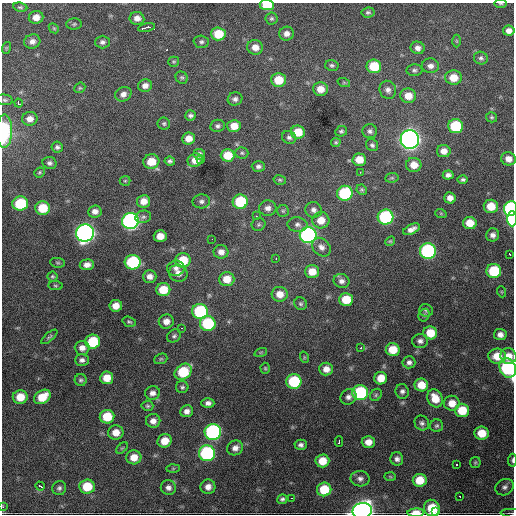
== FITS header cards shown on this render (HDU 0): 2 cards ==
NAXIS1  =                  512 / Axis length
NAXIS2  =                  512 / Axis length

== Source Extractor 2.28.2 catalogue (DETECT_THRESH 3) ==
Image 512 x 512 px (HDU 0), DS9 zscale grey, 1 PNG px = 1 image px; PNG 516 x 516 px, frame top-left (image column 1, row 512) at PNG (2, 3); each listed source drawn as its Kron ellipse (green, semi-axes under 4 px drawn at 4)
Background 2680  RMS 51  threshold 152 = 3 sigma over >= 5 px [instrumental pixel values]
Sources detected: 217; all 217 listed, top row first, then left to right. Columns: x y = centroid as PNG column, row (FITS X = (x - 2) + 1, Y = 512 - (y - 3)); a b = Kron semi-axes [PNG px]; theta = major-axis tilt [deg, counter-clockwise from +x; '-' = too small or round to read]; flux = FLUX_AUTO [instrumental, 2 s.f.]
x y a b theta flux
501 4 6 3 0 3.7e+03
267 5 7 5 -4 1.1e+05
20 7 7 4 -8 5.8e+03
368 12 6 5 - 7.0e+03
36 17 7 6 - 2.9e+04
137 18 7 6 - 2.2e+04
271 18 6 6 - 6.9e+03
74 24 8 5 2 6.3e+03
146 27 8 3 12 2.2e+04
54 28 5 4 - 4.0e+03
509 31 6 5 - 1.9e+04
218 34 7 6 - 9.3e+04
286 34 7 7 - 1.8e+04
457 41 6 4 -89 4.6e+03
32 42 8 7 - 1.7e+04
102 42 7 6 - 1.0e+04
201 42 7 6 - 8.6e+03
255 47 8 7 - 2.9e+04
6 48 6 4 72 3.7e+03
418 48 7 6 - 1.7e+04
481 58 7 6 - 9.4e+03
174 62 5 5 - 4.6e+03
332 65 7 5 -14 7.4e+03
374 66 7 7 - 1.1e+05
430 66 8 7 - 1.8e+04
414 70 8 6 4 8.5e+03
182 78 6 5 - 6.1e+03
453 78 8 7 - 5.1e+04
278 80 7 7 - 7.8e+04
344 83 6 4 -19 4.0e+03
145 86 7 6 - 1.9e+04
80 88 6 5 - 5.1e+03
320 89 7 7 - 3.8e+04
388 90 9 8 - 1.6e+04
123 94 8 7 - 1.9e+04
408 96 8 7 - 4.7e+04
235 99 7 6 - 1.1e+04
5 100 8 5 -10 6.4e+03
18 103 4 3 - 1.5e+04
190 115 5 5 - 8.3e+03
492 117 6 5 - 5.4e+03
30 119 8 7 - 2.3e+04
164 124 6 6 - 6.7e+03
218 126 7 6 - 8.7e+03
234 126 6 6 - 4.3e+04
456 126 7 7 - 1.9e+05
4 131 17 8 89 2.1e+05
341 131 6 5 - 6.2e+03
370 131 7 7 - 1.1e+04
298 132 7 6 - 6.7e+04
289 137 7 6 - 1.1e+04
188 138 6 6 - 3.3e+04
410 140 9 9 - 2.1e+06
336 142 4 4 - 5.0e+03
372 145 6 5 - 8.5e+03
57 147 6 5 - 8.8e+03
444 151 7 6 - 2.7e+04
242 153 6 5 - 6.1e+03
199 154 6 5 - 1.1e+04
228 155 7 6 - 7.3e+04
201 159 3 3 - 6.0e+03
508 159 7 6 - 2.7e+04
195 160 7 6 - 3.8e+04
359 160 7 6 - 5.1e+04
170 161 5 4 - 7.9e+03
151 162 8 7 - 6.5e+04
50 163 7 6 - 9.1e+03
414 165 7 7 - 4.1e+04
258 166 6 5 - 1.0e+04
39 172 5 5 - 4.5e+03
360 172 3 2 - 3.3e+03
448 175 5 4 - 1.3e+04
392 178 7 5 6 5.1e+03
463 179 5 4 - 7.0e+03
280 180 6 5 - 5.4e+03
125 181 5 5 - 4.5e+03
362 190 5 5 - 5.4e+03
345 193 8 7 - 2.7e+05
450 198 6 5 - 2.3e+04
144 201 7 6 - 3.5e+04
201 201 9 7 4 1.1e+04
240 202 7 7 - 1.6e+05
20 204 8 7 - 1.8e+05
491 206 7 6 - 6.3e+04
43 208 7 7 - 8.7e+04
268 208 8 8 - 1.7e+04
511 209 7 6 - 4.3e+05
314 210 8 7 - 1.5e+04
95 211 7 6 - 1.9e+04
283 211 6 6 - 6.1e+03
441 214 6 4 -20 3.8e+03
256 216 3 3 - 2.8e+03
143 217 8 6 11 9.2e+03
385 217 8 7 - 4.0e+05
512 219 7 4 90 2.4e+05
321 220 8 8 - 4.6e+04
130 221 8 8 - 1.1e+06
470 223 7 6 - 5.6e+04
258 224 7 6 - 7.2e+03
297 225 10 7 -7 1.5e+04
411 229 9 5 27 2.0e+04
85 233 9 8 - 1.7e+06
308 235 8 8 - 7.4e+05
493 235 7 6 - 1.5e+04
160 236 6 5 - 3.5e+04
212 239 2 2 - 2.6e+03
390 241 5 4 - 4.4e+03
321 247 10 8 -45 1.8e+04
428 251 8 7 - 5.9e+05
221 252 7 7 - 2.1e+04
510 254 4 2 - 6.6e+03
276 258 2 2 - 2.8e+03
183 260 7 7 - 9.2e+04
133 262 8 7 - 3.0e+05
58 263 7 5 -7 5.3e+03
87 265 7 5 6 2.0e+04
176 268 8 7 - 1.5e+04
312 271 7 6 - 4.4e+04
494 271 7 7 - 1.6e+05
178 273 9 8 - 2.5e+04
52 276 5 5 - 5.3e+03
150 276 7 6 - 2.1e+04
227 279 7 7 - 5.2e+04
341 281 8 7 - 1.4e+04
55 286 7 4 -7 5.3e+03
163 290 7 6 - 7.4e+04
502 292 5 3 - 3.0e+03
280 294 8 7 - 3.5e+04
346 300 7 6 - 7.6e+04
301 304 7 6 - 6.5e+03
116 306 6 6 - 3.5e+04
426 310 7 6 - 7.4e+03
200 311 8 7 - 3.3e+05
424 315 6 5 - 6.5e+03
166 321 7 7 - 2.6e+04
129 322 7 5 -18 6.4e+03
208 323 8 7 - 2.3e+05
181 328 2 2 - 2.5e+03
430 333 7 6 - 7.2e+04
500 335 6 5 - 1.8e+04
174 336 7 6 - 8.5e+03
49 337 10 4 41 6.6e+03
420 341 8 7 - 1.2e+04
93 342 7 7 - 1.5e+05
82 348 7 7 - 2.2e+04
360 348 3 2 - 3.2e+03
393 350 7 6 - 6.9e+04
261 352 6 4 19 4.6e+03
497 356 9 7 1 5.8e+04
508 356 8 7 - 3.6e+04
304 357 6 3 -72 3.7e+03
161 359 7 5 21 5.6e+03
82 360 7 5 1 1.2e+04
409 362 6 6 - 1.2e+04
265 368 5 4 - 4.5e+03
508 368 10 8 -65 4.4e+05
326 369 7 6 - 2.8e+04
183 372 9 7 37 1.6e+05
107 378 6 6 - 4.7e+04
381 378 6 6 - 5.3e+04
81 380 6 6 - 7.2e+03
294 381 7 7 - 2.2e+05
421 385 7 6 - 5.5e+04
182 387 6 6 - 6.9e+03
402 391 7 6 - 1.1e+04
152 393 7 7 - 1.8e+04
360 393 8 7 - 3.3e+05
376 395 6 5 - 6.0e+03
20 397 7 6 - 5.5e+04
42 397 9 6 31 6.7e+04
348 397 8 7 - 1.5e+04
435 398 9 7 -61 5.6e+04
208 403 6 5 - 1.4e+04
452 403 8 7 - 4.1e+04
147 406 6 5 - 6.0e+03
462 410 7 7 - 8.6e+04
187 411 6 6 - 1.8e+04
107 417 7 7 - 9.2e+04
153 421 7 7 - 2.1e+04
422 423 8 7 - 1.1e+04
437 426 6 6 - 7.2e+03
116 432 8 7 - 3.7e+04
213 432 8 8 - 6.7e+05
482 433 7 6 - 6.2e+04
165 441 7 6 - 5.0e+04
339 442 5 3 - 1.6e+04
368 442 6 6 - 3.0e+04
301 445 6 5 - 1.1e+04
122 448 7 4 44 5.0e+03
235 448 8 7 - 1.9e+04
207 453 8 8 - 4.9e+05
134 457 7 7 - 4.1e+04
397 459 7 6 - 1.2e+04
512 460 6 3 87 7.2e+03
322 461 7 6 - 5.9e+04
475 462 5 5 - 4.8e+03
457 465 3 2 - 1.1e+04
173 468 6 4 1 5.2e+03
390 477 6 4 -2 4.0e+03
360 479 9 7 -2 1.5e+04
420 480 7 6 - 6.6e+04
40 486 5 2 - 9.8e+03
87 486 7 7 - 8.5e+04
208 487 7 7 - 2.1e+04
505 487 9 8 - 1.3e+04
59 488 7 7 - 9.7e+03
168 488 7 7 - 1.5e+04
324 489 7 7 - 9.9e+04
460 496 3 2 - 4.4e+03
292 498 3 2 - 4.2e+03
282 499 5 4 - 7.8e+03
3 507 3 2 - 5.2e+03
432 508 8 7 - 1.0e+05
362 511 10 8 11 2.2e+06
436 512 3 2 - 1.3e+04
416 513 8 4 2 5.7e+04
511 513 10 3 -5 4.7e+03
At the frame edge (FLAGS 8, measured only in part): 11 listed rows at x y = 501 4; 267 5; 4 131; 511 209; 512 219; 508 368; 512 460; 3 507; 362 511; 416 513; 511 513